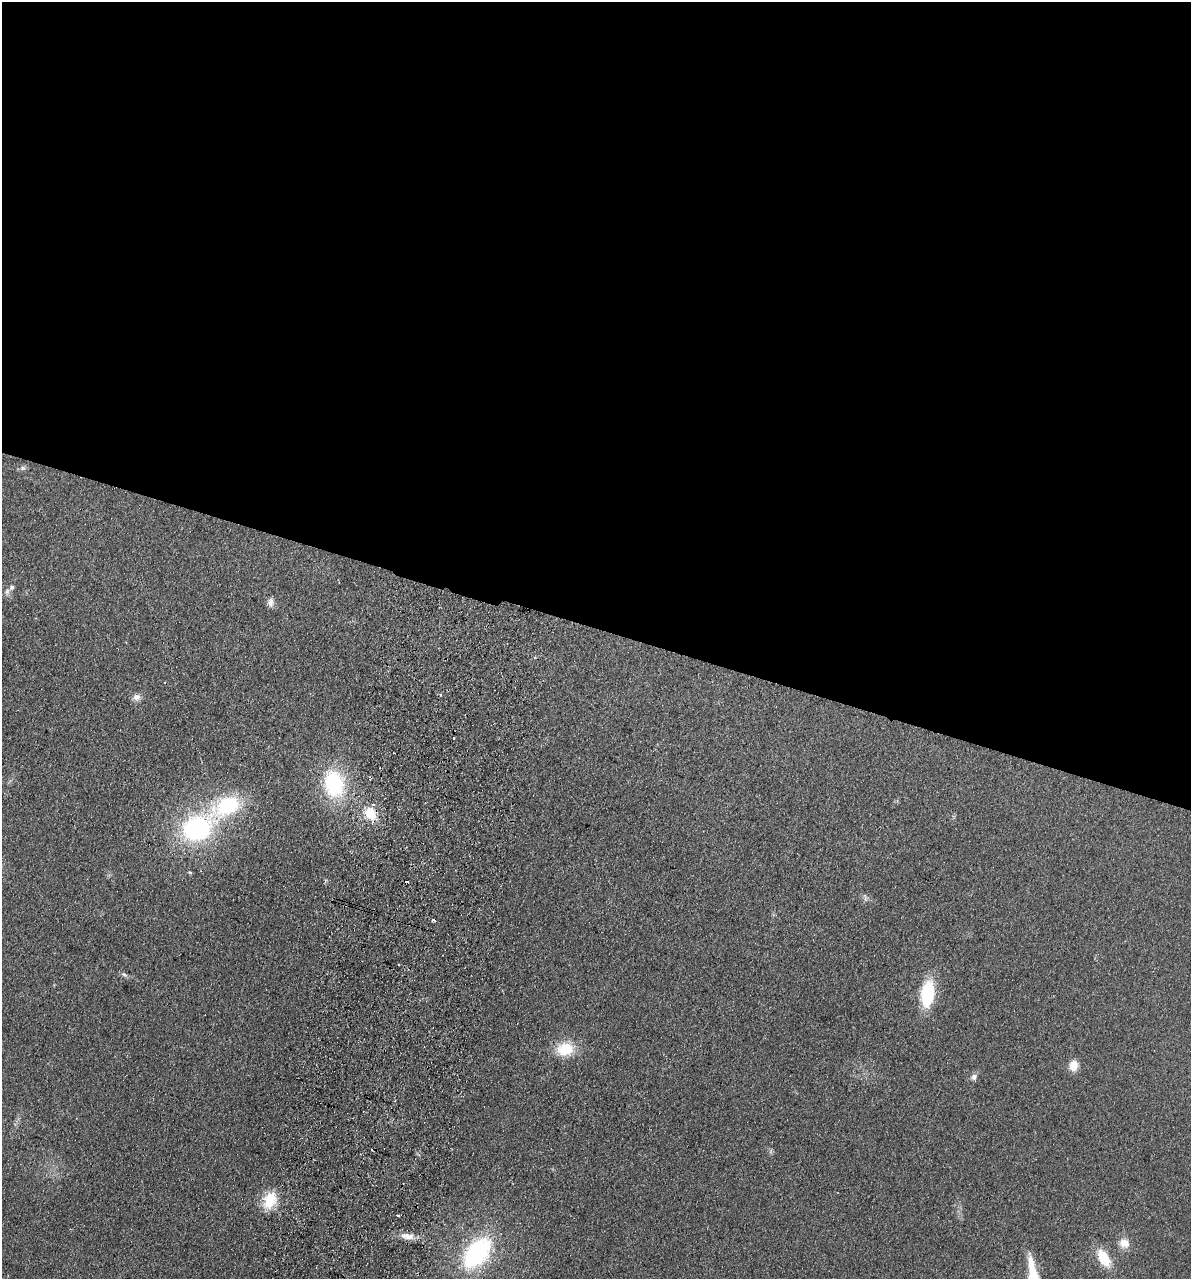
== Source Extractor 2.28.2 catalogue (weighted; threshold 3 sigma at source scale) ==
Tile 3 of 4 x 4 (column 3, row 1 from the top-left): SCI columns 2556-3744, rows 3848-5124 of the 5237 x 5141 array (HDU 1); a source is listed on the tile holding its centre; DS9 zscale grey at full resolution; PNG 1193 x 1281 px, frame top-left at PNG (2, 2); no overlay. Shown black and unused: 49% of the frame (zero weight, under 2 of 3 exposures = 3% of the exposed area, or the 3 px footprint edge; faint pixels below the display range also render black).
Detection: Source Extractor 2.28.2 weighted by HDU 2 'WHT'; one run over the whole footprint, this tile lists its part. Background 0.191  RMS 0.012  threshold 0.055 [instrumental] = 3 sigma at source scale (4.5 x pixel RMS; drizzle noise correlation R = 1.50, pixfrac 1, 0.05/0.05 arcsec/px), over >= 5 px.
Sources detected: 30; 2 cosmic-ray / hot-pixel residue — not listed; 2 inside a brighter listed object's ellipse — not listed separately; the other 26 listed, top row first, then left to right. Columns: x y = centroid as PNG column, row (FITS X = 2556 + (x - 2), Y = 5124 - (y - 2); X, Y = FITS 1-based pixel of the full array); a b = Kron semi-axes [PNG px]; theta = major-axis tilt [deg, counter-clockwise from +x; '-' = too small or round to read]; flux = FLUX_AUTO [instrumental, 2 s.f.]
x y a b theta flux
22 468 6 5 - 2.6
7 591 7 6 - 3.5
271 602 12 8 88 5.7
137 697 10 9 - 6.2
453 738 3 3 - 4.7
394 753 2 2 - 0.89
334 784 31 22 -77 98
228 806 33 19 29 92
370 814 16 13 -59 26
197 828 33 26 25 160
190 872 5 4 - 1.7
865 897 10 4 -76 2.7
434 920 5 3 - 1.8
398 965 2 2 - 1.2
124 974 10 5 -26 3
928 994 26 13 83 64
565 1049 21 17 7 34
1073 1066 12 9 87 13
974 1077 8 7 - 4.2
269 1200 20 14 71 31
398 1216 3 3 - 1.9
407 1236 18 8 -7 12
1124 1243 13 12 - 12
477 1253 36 22 52 150
1104 1258 20 11 -59 34
1031 1264 23 9 -79 17